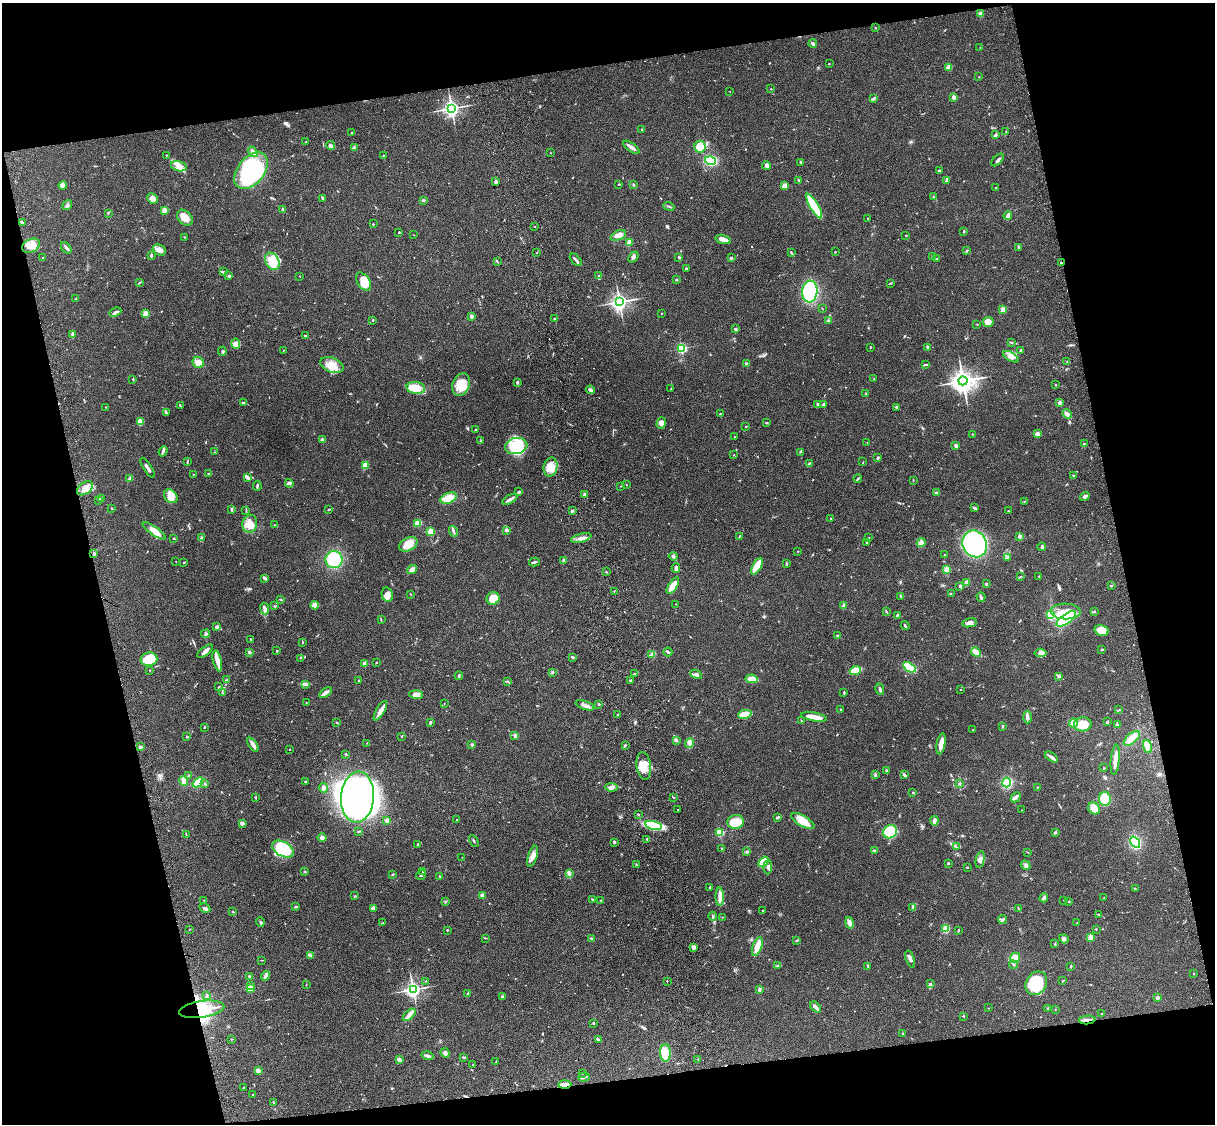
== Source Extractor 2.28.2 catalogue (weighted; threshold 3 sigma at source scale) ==
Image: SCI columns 121-4969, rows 277-4763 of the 5088 x 4927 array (HDU 1 of 3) = the unmasked area's bounding box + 8 px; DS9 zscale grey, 4 x 4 block average (1 PNG px = mean of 4 x 4 image px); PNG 1217 x 1126 px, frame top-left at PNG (2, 3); each listed source drawn as its Kron ellipse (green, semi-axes under 4 px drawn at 4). Shown black and unused: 26% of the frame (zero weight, under 3 of 4 exposures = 6% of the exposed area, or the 3 px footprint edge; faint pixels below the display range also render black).
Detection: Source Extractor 2.28.2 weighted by HDU 2 'WHT'. Background 0.0917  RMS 0.0062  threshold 0.0277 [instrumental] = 3 sigma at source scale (4.5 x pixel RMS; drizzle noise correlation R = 1.50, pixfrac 1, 0.05/0.05 arcsec/px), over >= 5 px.
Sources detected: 671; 3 inside a brighter object's white glare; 2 cosmic-ray / hot-pixel residue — neither listed nor drawn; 16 coinciding with a brighter row at this scale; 32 inside a brighter listed object's ellipse — not listed separately; of the other 618, all 500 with FLUX_AUTO >= 1.26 (the completeness limit of this list) listed and drawn (118 fainter detections not listed), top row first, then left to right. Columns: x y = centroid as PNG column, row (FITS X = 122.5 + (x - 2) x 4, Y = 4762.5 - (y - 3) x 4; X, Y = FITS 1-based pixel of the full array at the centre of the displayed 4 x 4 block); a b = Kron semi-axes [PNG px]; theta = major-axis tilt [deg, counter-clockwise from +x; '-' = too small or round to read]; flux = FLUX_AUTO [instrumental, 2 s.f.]
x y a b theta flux
981 14 4 2 - 16
876 28 2 2 - 2.1
813 43 4 3 - 6.9
980 48 2 2 - 1.5
829 64 2 2 - 1.8
949 67 4 4 - 15
979 77 2 2 - 1.4
771 89 2 2 - 4.3
730 91 2 2 - 1.4
954 97 2 2 - 53
874 99 2 2 - 2
451 108 3 3 - 1300
642 129 2 2 - 2.5
1006 132 3 2 - 3
351 133 2 2 - 2.1
995 135 2 2 - 9.6
305 142 2 2 - 1.8
331 146 4 4 - 9.5
354 147 3 2 - 3.8
631 147 10 3 -34 16
700 147 6 5 - 76
253 152 6 3 -50 14
551 153 2 2 - 1.3
166 155 2 2 - 1.4
383 156 2 2 - 6.8
710 160 5 3 - 260
998 160 8 2 45 7.6
801 162 4 2 - 3.2
179 166 8 5 -17 24
767 166 4 3 - 14
939 170 2 2 - 11
251 171 21 13 51 370
799 180 3 2 - 3.3
496 181 2 2 - 30
946 181 4 2 - 3
619 184 3 2 - 2.5
63 185 4 4 - 9.8
634 185 3 2 - 3.6
785 186 2 2 - 32
996 188 3 2 - 2
933 197 2 2 - 3.9
152 198 5 5 - 19
323 198 2 2 - 5.5
423 200 3 2 - 3.5
67 205 5 2 - 6.7
669 206 6 2 -21 5.1
814 206 14 4 -60 200
283 209 4 3 - 7.6
164 210 2 2 - 91
108 213 2 2 - 1.7
1008 216 4 2 - 23
185 218 9 6 -45 41
868 218 2 2 - 2.6
22 222 3 2 - 3.3
373 224 3 2 - 2
535 226 2 2 - 1.7
964 231 2 2 - 5.3
399 232 2 2 - 2.2
414 235 2 2 - 1.9
618 235 8 4 23 19
906 235 2 2 - 7.5
185 237 3 2 - 2.4
723 239 8 3 -17 30
629 243 2 2 - 110
31 246 9 6 28 33
1018 247 3 2 - 4.2
66 248 6 3 -53 8.3
159 250 7 5 -25 22
966 251 3 2 - 3.4
537 252 2 2 - 1.7
835 252 2 2 - 2.5
791 253 3 2 - 3.3
151 255 3 2 - 6.1
633 257 6 2 51 7.5
679 257 3 2 - 3.8
932 257 4 2 - 3.3
43 258 2 2 - 3
731 258 2 2 - 6.6
937 259 2 2 - 1.3
576 260 7 2 -47 10
272 261 9 6 -59 44
497 261 2 2 - 2.7
1061 262 2 2 - 7.9
686 268 2 2 - 3.4
224 272 4 2 - 3.1
229 276 3 2 - 5.4
300 276 2 2 - 1.7
599 276 4 2 - 8.8
677 280 3 2 - 2.9
139 282 4 2 - 2.8
363 282 10 6 -56 65
890 283 3 2 - 3
810 291 11 7 84 280
76 299 3 2 - 3.1
619 302 3 3 - 1400
822 309 2 2 - 2.3
1003 309 2 2 - 69
115 312 6 3 26 9.5
146 313 2 2 - 130
661 313 2 2 - 3.5
471 316 2 2 - 41
555 318 3 2 - 3.3
373 320 2 2 - 2.1
828 320 2 2 - 2.8
988 322 5 5 - 26
977 324 2 2 - 2.3
735 329 4 3 - 4.9
72 335 4 2 - 5.2
305 336 3 2 - 3.4
1011 342 3 2 - 3
236 344 5 3 - 13
870 347 2 2 - 5.4
682 348 2 2 - 500
928 348 3 2 - 6.5
283 350 2 2 - 1.4
1021 350 4 2 - 6.7
222 351 4 3 - 5.2
1011 357 8 4 -31 17
198 362 6 5 - 28
1067 362 2 2 - 1.5
747 364 3 3 - 4
332 365 12 7 -21 46
926 365 3 2 - 3.3
133 379 3 2 - 2.3
874 379 3 2 - 1.9
963 381 4 4 - 2900
517 382 3 2 - 4.3
461 385 11 8 68 66
1056 385 2 2 - 2.6
416 388 9 6 -7 47
671 389 3 2 - 2.7
590 390 4 2 - 11
865 393 2 2 - 7.5
243 403 4 2 - 7.4
1060 403 2 2 - 46
818 404 4 2 - 4.8
824 404 3 2 - 6.3
180 405 4 2 - 2.2
106 407 2 2 - 2.8
896 407 3 2 - 3.8
166 413 4 2 - 3.5
720 413 2 2 - 2.1
1067 414 5 3 - 22
140 422 3 3 - 43
661 423 6 4 74 17
767 423 3 2 - 2.5
746 427 2 2 - 6.8
476 430 2 2 - 1.9
972 434 2 2 - 2
1038 434 2 2 - 64
734 437 2 2 - 3.5
322 440 2 2 - 25
481 441 2 2 - 1.8
867 442 2 2 - 1.3
1084 443 2 2 - 2.5
516 446 11 8 12 140
956 446 3 3 - 8.4
163 451 5 3 - 8
215 452 2 2 - 1.6
800 452 2 2 - 1.3
734 455 2 2 - 2
878 458 3 2 - 4.3
187 462 2 2 - 1.5
863 462 2 2 - 1.4
809 463 3 2 - 3.1
365 465 3 2 - 5.3
551 467 9 7 78 51
148 468 11 2 -59 13
209 474 3 2 - 4.1
193 475 3 2 - 1.8
1074 476 3 2 - 3.8
248 478 3 2 - 5.3
858 478 4 2 - 4.2
129 479 3 2 - 5.4
913 480 3 2 - 1.8
289 483 4 3 - 7.3
626 484 2 2 - 1.3
257 486 5 2 - 5.2
621 486 2 2 - 1.4
85 488 9 5 38 34
519 492 3 2 - 4.7
937 492 3 2 - 3.2
584 494 3 2 - 3.8
171 496 7 6 - 29
1085 496 5 3 - 8.3
448 498 8 5 23 44
101 499 4 3 - 5.9
510 499 8 2 30 11
99 501 3 2 - 2.4
1024 501 3 2 - 2.1
112 508 2 2 - 3.2
975 508 3 2 - 8.6
232 509 3 2 - 5.2
246 510 2 2 - 1.5
329 510 2 2 - 2.3
572 511 3 2 - 5.8
1008 511 3 2 - 2.2
831 518 2 2 - 1.7
418 523 4 4 - 24
250 524 9 7 80 41
275 525 2 2 - 2.8
507 530 2 2 - 12
154 531 13 4 -35 28
431 532 2 2 - 170
453 532 5 2 - 6.3
739 536 3 2 - 1.7
1020 536 2 2 - 45
201 538 3 3 - 4.3
581 538 10 2 15 15
868 538 2 2 - 1.7
174 539 2 2 - 1.4
867 543 2 2 - 2.5
921 543 4 4 - 22
408 544 10 6 27 54
975 544 14 12 -61 480
1042 547 4 2 - 7.1
798 551 2 2 - 2
94 554 4 2 - 4.5
945 555 2 2 - 1.4
673 556 4 2 - 8
1007 557 2 2 - 3.2
334 560 8 8 - 160
564 560 4 3 - 4.3
176 561 2 2 - 1.5
184 562 2 2 - 2.6
534 562 5 2 - 5.9
786 563 3 2 - 1.9
757 566 9 3 61 81
676 568 5 2 - 10
412 570 5 3 - 22
947 570 2 2 - 150
606 572 3 2 - 2.6
1039 576 2 2 - 1.8
1020 577 2 2 - 1.3
265 578 3 2 - 15
967 582 4 4 - 7.6
986 584 2 2 - 2.1
673 586 9 3 58 66
960 586 3 2 - 7.2
1111 586 2 2 - 2.7
614 591 2 2 - 1.5
951 593 2 2 - 1.7
410 594 2 2 - 1.6
387 595 7 5 -76 22
901 596 3 2 - 3.4
981 597 5 3 - 7
493 598 7 6 - 60
280 599 3 2 - 2.9
676 604 2 2 - 1.7
315 605 4 3 - 28
274 606 2 2 - 2
844 606 4 3 - 6
265 609 6 4 -83 11
886 611 2 2 - 1.8
1066 611 15 8 -1 50
1094 612 3 2 - 2.5
897 615 2 2 - 23
1051 615 4 3 - 82
1066 619 12 4 36 220
381 620 2 2 - 2.2
969 623 7 4 11 16
905 626 5 2 - 4.7
217 627 3 3 - 7.1
1102 630 7 5 -16 64
206 634 4 3 - 5.3
838 636 3 3 - 5.8
251 639 3 2 - 3.1
302 642 3 2 - 1.9
1102 650 3 2 - 2.5
205 651 9 3 38 14
277 651 2 2 - 7.4
249 652 3 2 - 5.2
668 652 4 2 - 8.2
976 652 5 3 - 26
1041 653 6 4 -6 14
651 654 2 2 - 2.5
573 657 4 2 - 4.4
300 658 2 2 - 1.6
149 659 8 7 - 100
217 661 11 3 -76 38
365 663 4 3 - 10
376 663 3 2 - 1.7
909 667 7 3 -36 170
150 670 2 2 - 1.3
855 670 6 3 20 89
552 673 3 2 - 3.1
634 674 3 2 - 2.6
696 674 6 3 -27 11
459 676 4 2 - 3.4
1058 676 4 3 - 6.4
752 679 6 4 -7 36
227 680 2 2 - 4.5
359 680 3 2 - 2.8
630 680 2 2 - 1.6
508 681 3 2 - 2
306 685 3 2 - 3.9
218 687 3 2 - 2.2
880 689 6 2 -78 5.9
960 690 2 2 - 1.5
222 692 2 2 - 1.4
844 692 4 2 - 3.6
325 693 7 2 32 19
416 695 7 4 -3 23
306 703 2 2 - 2.2
444 704 2 2 - 1.3
599 704 2 2 - 4.3
585 705 10 3 -19 19
841 710 3 2 - 3
1119 710 3 2 - 2.5
380 711 11 3 59 29
745 714 7 4 11 58
617 715 2 2 - 3
814 717 13 3 -10 57
1027 717 6 3 -90 12
801 721 3 2 - 2.7
1107 722 3 2 - 6
337 723 3 2 - 2.8
430 723 3 2 - 4.3
1073 723 4 4 - 19
1083 724 9 7 2 110
1117 725 4 3 - 4.9
1003 726 4 2 - 3.7
204 727 2 2 - 2.3
973 730 2 2 - 2
515 735 4 3 - 8.6
402 736 3 2 - 1.5
187 737 2 2 - 1.3
1132 738 10 5 41 65
676 740 4 2 - 5.3
367 743 3 2 - 2
690 743 5 4 - 11
472 744 2 2 - 5.4
941 744 11 3 80 43
253 745 8 3 -55 19
625 745 4 2 - 4.1
1147 746 6 3 -70 69
140 747 4 3 - 6.6
290 749 2 2 - 1.8
346 754 3 2 - 3.3
1051 757 7 3 -33 10
1115 760 15 3 84 43
644 766 14 7 -82 50
1104 768 2 2 - 1.6
886 771 2 2 - 6.6
188 775 2 2 - 2.4
875 775 3 2 - 3.2
904 775 4 2 - 5.4
184 781 5 4 - 21
305 781 2 2 - 2.3
198 782 6 4 40 76
1007 782 5 3 - 150
959 783 2 2 - 2.5
205 784 3 2 - 3.1
611 787 6 4 -8 13
1037 787 2 2 - 1.9
323 788 5 3 - 13
913 792 2 2 - 3.5
255 797 2 2 - 1.7
357 797 25 16 85 860
674 797 2 2 - 1.7
1016 797 6 3 45 9.4
1105 799 7 6 - 87
1094 808 6 5 - 39
678 809 2 2 - 2.7
1022 810 2 2 - 1.3
638 814 3 2 - 2.4
778 817 4 2 - 6.3
387 820 3 2 - 15
456 820 2 2 - 1.7
803 821 13 5 -29 56
934 821 4 3 - 10
736 822 8 7 - 73
242 823 3 2 - 14
654 825 8 4 -13 250
358 831 3 2 - 2.8
720 832 2 2 - 280
890 832 7 6 - 160
1055 832 3 3 - 4.4
186 835 2 2 - 1.8
322 838 4 3 - 18
647 839 3 2 - 2.4
474 841 6 2 -63 3.9
614 842 3 3 - 4.5
1135 842 6 4 -55 170
417 845 2 2 - 3
956 847 2 2 - 1.5
721 848 2 2 - 1.3
283 849 12 7 -29 180
874 850 3 2 - 3.5
747 852 4 2 - 4.4
1027 852 3 2 - 1.8
533 856 11 4 73 20
462 857 2 2 - 1.4
980 860 8 4 77 15
763 862 6 4 50 56
948 863 2 2 - 2.5
636 864 2 2 - 1.9
1026 865 5 3 - 8.1
768 867 7 3 86 10
967 867 2 2 - 1.9
305 871 3 2 - 2.5
423 871 3 2 - 2.8
569 873 3 2 - 3.2
393 874 2 2 - 2.7
421 875 5 2 - 4
440 877 2 2 - 5
710 887 2 2 - 4.2
1135 889 2 2 - 1.8
482 895 2 2 - 51
355 896 3 2 - 3.2
720 897 9 4 -88 19
1044 898 4 3 - 8.7
1104 898 2 2 - 1.4
592 899 2 2 - 2.4
204 900 2 2 - 1.6
601 900 2 2 - 1.5
1064 900 2 2 - 1.6
445 902 3 2 - 3.7
1069 902 2 2 - 2.5
295 907 3 2 - 4.2
205 908 6 3 -30 7.3
913 908 3 2 - 1.9
1018 908 2 2 - 1.8
373 909 4 3 - 12
762 911 2 2 - 2.2
233 912 2 2 - 2.7
1099 914 4 2 - 3
713 916 4 2 - 3.4
722 917 3 2 - 2.1
1003 920 4 3 - 5.1
260 922 5 2 - 5.8
383 923 3 2 - 3
849 923 6 3 -78 17
1077 923 2 2 - 2.2
946 928 4 3 - 53
190 929 2 2 - 1.3
1096 929 2 2 - 4.9
447 930 2 2 - 7.3
958 930 3 2 - 3.4
1090 937 2 2 - 100
486 938 2 2 - 1.3
591 939 4 2 - 4.4
1064 939 5 4 - 9.5
797 940 4 2 - 3.7
1055 944 3 2 - 2.4
693 947 4 3 - 10
757 947 10 4 72 38
310 955 3 2 - 3.8
1015 958 5 5 - 25
910 959 9 2 -70 7.5
262 960 3 2 - 1.8
778 965 2 2 - 2.3
1013 965 4 2 - 4.3
868 966 4 2 - 3.2
1071 966 3 2 - 3
1194 974 2 2 - 5
250 976 3 2 - 3.4
266 976 5 3 - 13
426 981 2 2 - 1.6
667 981 2 2 - 1.7
1063 981 3 2 - 2.6
1036 983 12 10 59 150
930 984 3 2 - 3.9
306 985 2 2 - 1.6
250 986 2 2 - 10
250 988 2 2 - 140
413 989 3 3 - 1100
759 989 3 3 - 5.9
468 993 3 2 - 3.4
207 996 3 2 - 3.4
502 997 2 2 - 7.1
1157 998 4 3 - 6.3
815 1007 7 3 -48 15
989 1008 2 2 - 1.4
1048 1008 2 2 - 1.8
202 1009 23 8 8 140
1055 1010 2 2 - 1.6
1102 1014 3 2 - 1.9
409 1015 8 4 44 17
964 1016 2 2 - 1.7
1087 1020 8 2 5 11
593 1023 2 2 - 9
903 1033 2 2 - 3.9
231 1039 2 2 - 1.6
598 1039 4 2 - 5.3
445 1053 5 3 - 12
665 1053 8 5 -88 75
427 1056 6 3 -17 8.7
464 1057 4 2 - 3.4
698 1059 2 2 - 1.6
399 1060 3 2 - 17
496 1061 3 2 - 1.8
473 1065 2 2 - 1.3
258 1071 3 3 - 11
583 1073 2 2 - 1.4
584 1077 6 2 16 9.7
565 1085 6 2 2 40
243 1088 2 2 - 5.1
253 1095 2 2 - 2.4
274 1103 2 2 - 1.7
Overlapping masked pixels (flux is a lower limit): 4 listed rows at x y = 1061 262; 202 1009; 1087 1020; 565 1085
Diffuse or blended objects may show on this block-average render without a row.